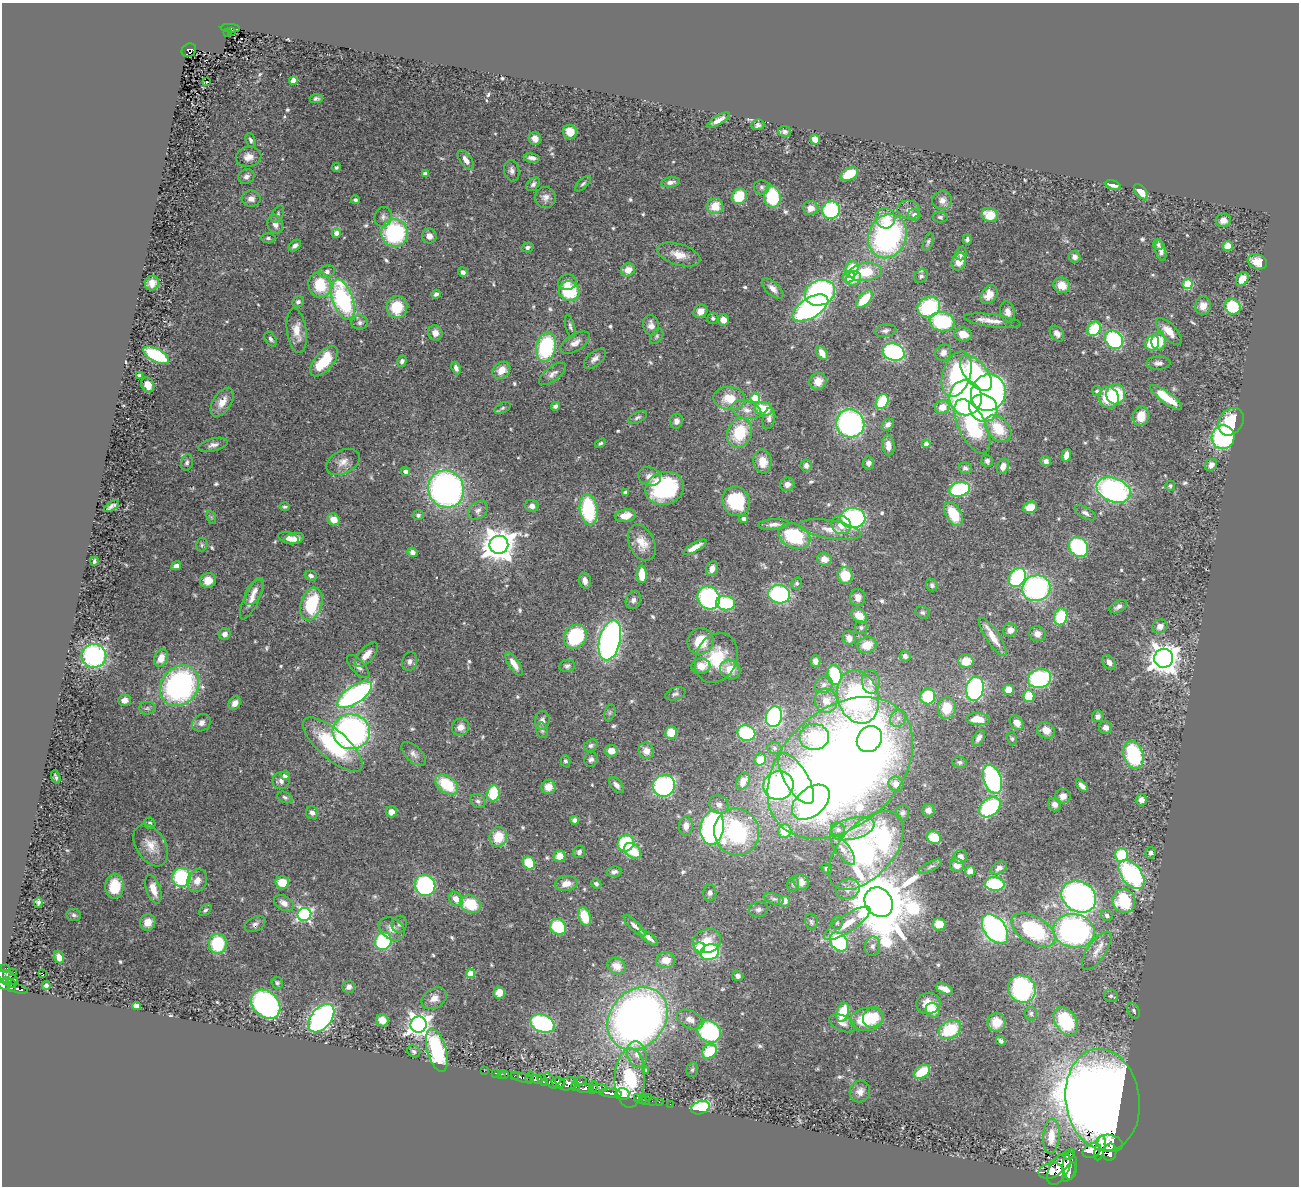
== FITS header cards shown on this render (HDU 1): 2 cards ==
NAXIS1  =                 1297
NAXIS2  =                 1184

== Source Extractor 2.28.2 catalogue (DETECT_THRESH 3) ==
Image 1297 x 1184 px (HDU 1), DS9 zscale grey, 1 PNG px = 1 image px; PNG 1301 x 1188 px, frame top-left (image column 1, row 1184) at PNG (2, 3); each listed source drawn as its Kron ellipse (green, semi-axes under 4 px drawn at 4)
Background 0.718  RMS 0.031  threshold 0.0916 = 3 sigma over >= 5 px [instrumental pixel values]
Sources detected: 591; of the 591, the 500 brightest by FLUX_AUTO listed and drawn (91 fainter detections omitted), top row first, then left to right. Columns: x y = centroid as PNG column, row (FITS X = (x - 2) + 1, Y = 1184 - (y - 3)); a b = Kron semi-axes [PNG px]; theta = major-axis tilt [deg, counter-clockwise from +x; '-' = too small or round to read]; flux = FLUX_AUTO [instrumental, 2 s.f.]
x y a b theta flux
230 28 9 3 -3 82
231 31 3 3 - 21
227 33 3 3 - 24
189 50 8 6 35 120
206 81 3 3 - 19
293 81 4 4 - 46
316 99 7 4 2 4.9
718 120 13 4 31 14
758 125 6 5 - 6.7
570 132 7 6 - 40
785 132 6 5 - 6.7
535 139 6 6 - 14
815 139 5 4 - 17
251 140 7 4 -68 5.4
248 157 13 10 11 20
532 158 8 4 -10 9
466 160 11 5 -56 15
336 167 4 4 - 3.8
512 171 11 7 -79 8.6
425 174 4 4 - 12
849 174 9 6 29 59
246 176 8 7 - 8.5
670 182 9 5 9 8.4
533 184 8 5 46 6.7
583 184 10 4 44 4.8
1113 185 8 4 -17 16
761 187 7 7 - 6.1
1141 192 9 5 -50 31
739 196 8 7 - 62
545 197 10 10 - 12
772 197 11 8 -80 110
251 199 9 8 - 12
355 200 4 4 - 4.4
942 200 10 9 - 13
715 206 8 8 - 39
811 208 8 7 - 17
831 210 9 8 - 180
909 210 11 9 -6 12
278 214 9 5 60 5.4
914 215 6 6 - 10
990 215 8 7 - 44
383 217 10 8 76 8.9
940 217 7 5 -7 4.3
885 218 10 9 - 36
1223 220 7 6 - 12
275 224 10 7 -70 16
336 233 4 4 - 12
395 233 14 13 - 230
429 236 7 7 - 14
887 236 22 18 68 470
268 238 7 5 -1 4.5
967 239 5 4 - 4.7
928 242 9 4 70 4.7
1158 244 5 5 - 4.2
295 246 7 4 42 7.5
1228 246 5 5 - 29
527 247 6 5 - 6.1
1161 250 10 5 -74 12
961 254 6 6 - 6.1
679 255 22 10 -17 30
1075 257 6 5 - 9.3
959 262 9 7 68 25
1257 262 10 7 -22 24
852 269 9 6 72 75
628 270 7 6 - 23
327 272 8 6 17 7.8
463 272 5 4 - 7.7
865 272 16 9 7 67
921 276 7 6 - 5.8
849 277 6 5 - 21
854 278 8 6 51 34
1242 279 7 5 55 26
567 282 9 8 - 13
152 283 7 7 - 17
1187 284 5 5 - 130
320 285 13 11 -75 72
1062 285 8 7 - 28
773 289 13 6 -42 13
569 291 10 9 - 110
820 293 15 12 21 410
436 294 5 4 - 5.8
989 295 10 7 55 21
864 299 11 5 48 74
343 300 21 10 -71 280
298 302 6 5 - 5.1
1203 306 9 8 - 17
1232 306 8 8 - 87
397 307 11 10 - 63
929 307 11 10 - 160
810 308 20 10 31 510
700 311 7 6 - 16
1008 312 10 7 -78 13
713 318 5 5 - 4.1
723 320 6 5 - 21
992 321 29 6 -7 21
942 322 12 9 -7 160
360 323 8 7 - 7.5
651 325 10 8 -76 13
570 327 11 4 -74 5.8
1094 329 7 6 - 88
297 331 22 9 -82 30
885 331 11 6 8 7.2
1169 331 17 7 -47 26
435 333 7 7 - 16
963 334 9 7 -14 25
1057 334 9 6 -52 13
657 336 9 5 57 4.8
271 339 8 5 -56 5.6
1114 340 10 8 -47 240
1159 341 9 7 88 46
575 343 16 8 31 16
1152 343 8 6 59 78
546 347 15 9 76 190
894 352 11 8 -16 340
822 353 7 5 -58 18
943 353 8 7 - 12
156 355 14 6 -28 200
595 359 13 7 40 11
324 361 18 9 50 82
402 361 6 4 70 7
1158 363 12 6 1 8.4
456 368 6 4 -67 7.9
501 370 10 7 40 25
976 373 21 11 -50 210
553 374 16 7 37 12
957 374 23 14 72 190
139 376 4 3 - 8.1
818 381 9 8 - 20
148 385 8 6 -60 25
1097 391 5 5 - 5.4
988 393 18 17 - 630
1116 394 10 9 - 110
1166 397 19 5 -36 56
729 398 16 11 -4 45
755 398 5 5 - 110
965 398 17 16 - 560
1109 398 11 10 - 63
222 402 16 9 57 26
882 402 8 6 57 100
555 406 4 4 - 6.3
942 407 7 6 - 27
502 408 9 5 25 5.2
983 408 14 13 - 230
764 409 9 6 -16 61
746 410 15 8 -16 19
1141 416 10 7 79 34
637 417 10 5 28 6.1
769 418 11 6 79 8.2
676 421 7 6 - 11
1231 422 15 11 56 82
850 423 14 14 - 440
888 425 7 5 41 8.2
972 426 29 13 -63 190
998 429 15 11 -47 64
739 433 15 12 68 90
1223 437 12 11 - 300
600 443 6 4 32 4
926 444 4 4 - 19
213 445 15 6 14 11
888 445 10 6 -81 17
1066 455 6 4 75 17
762 461 12 9 -83 30
987 461 6 5 - 6.3
1046 461 5 5 - 8.4
187 462 8 5 77 5.9
343 462 18 11 28 22
868 463 6 5 - 8.6
806 465 6 5 - 7.5
1211 465 6 5 - 10
1003 466 8 6 69 16
965 468 7 5 -18 5.6
405 471 4 4 - 9.8
650 476 11 9 -18 15
787 484 7 6 - 11
1170 486 5 4 - 3.9
665 488 19 16 17 230
446 489 19 17 -61 750
960 489 11 7 15 160
1114 490 18 12 -21 470
625 492 4 4 - 9
736 501 15 13 -61 120
111 506 8 4 32 7.1
532 506 6 6 - 9.8
285 507 5 4 - 3.8
1030 507 7 5 18 36
478 510 11 8 39 11
589 510 15 9 -82 170
1085 513 11 5 -28 8.1
954 514 13 7 -59 66
418 515 5 5 - 5.7
625 516 10 6 10 28
211 517 7 4 -71 3.9
853 518 12 10 2 310
334 519 6 5 - 29
743 519 4 4 - 7.9
774 524 15 5 3 13
841 525 10 9 - 20
830 529 31 9 -9 34
794 536 16 12 -25 130
288 538 11 5 -17 16
294 539 10 5 12 14
642 543 19 12 -64 33
202 545 7 5 76 4
499 545 9 9 - 3900
695 547 13 4 30 18
1078 547 10 9 - 210
412 552 5 4 - 9.5
824 559 7 6 - 19
94 561 4 3 - 4.6
176 566 5 4 - 11
712 569 8 5 70 14
642 574 9 5 -87 48
845 575 8 7 - 56
311 576 6 5 - 7.3
1017 578 10 8 60 210
208 580 8 7 - 23
585 581 8 5 -75 10
797 583 6 5 - 3.9
932 585 6 5 - 5.3
1036 588 14 13 - 380
254 592 15 7 60 13
779 594 11 9 -12 290
858 597 9 7 -82 14
709 598 12 10 -53 330
251 599 22 7 65 19
633 600 9 7 68 8.7
725 603 9 7 -7 150
311 604 17 10 73 120
1118 607 9 5 29 8.5
922 612 7 6 - 5
859 616 8 6 -37 29
1061 617 8 6 75 110
1160 626 7 6 - 13
861 627 6 6 - 4.3
1010 630 7 6 - 13
225 634 6 5 - 10
1037 634 8 7 - 14
575 637 12 11 - 160
993 637 22 6 -56 34
849 638 7 6 - 14
610 640 20 10 76 780
700 641 13 12 - 57
867 645 9 7 16 37
367 655 15 7 48 20
94 656 12 12 - 350
905 656 5 5 - 7.4
161 658 9 6 67 25
716 658 26 20 65 97
1164 658 9 9 - 2800
409 661 9 7 72 9.2
816 661 6 5 - 12
966 661 7 6 - 40
1109 662 8 5 -54 11
514 664 13 5 -57 21
567 666 8 6 11 6.1
701 666 9 7 6 32
358 667 15 6 -47 12
730 669 10 9 - 37
835 675 10 7 -81 130
1040 679 12 9 15 220
871 682 12 9 -83 15
824 685 9 7 30 9.6
180 686 21 18 52 470
975 689 12 8 82 320
1008 690 5 5 - 42
675 694 10 6 18 6
355 695 20 8 35 500
928 696 8 7 - 81
1029 696 6 5 - 57
858 697 27 20 -73 560
125 700 6 5 - 14
826 701 12 11 - 27
235 703 7 5 50 14
147 708 8 6 -1 5.8
947 708 11 9 84 46
610 713 8 5 70 4.3
1098 716 6 5 - 8.5
774 717 10 8 76 320
898 718 9 7 59 10
978 719 12 6 -3 31
542 720 9 7 84 10
201 723 10 8 35 12
1017 723 8 6 -51 22
460 727 9 8 - 16
1105 728 6 6 - 12
542 730 8 5 -76 4.8
1046 730 9 8 - 21
351 732 18 17 - 650
671 732 6 6 - 41
746 733 9 7 -17 180
814 737 14 13 - 130
978 738 9 5 56 9.8
869 739 14 12 51 200
1012 739 7 5 -74 3.9
333 744 37 14 -41 190
591 745 7 5 31 5.4
774 748 7 5 -18 4.7
611 751 6 6 - 20
646 751 8 7 - 18
414 754 15 8 -44 11
1134 755 14 9 -74 180
591 759 7 7 - 6.9
760 760 6 5 - 45
565 761 6 5 - 4.3
960 762 7 5 -12 5.2
840 768 83 58 43 3200
285 775 5 4 - 13
56 777 7 3 -72 4.3
796 779 29 11 -59 150
992 779 15 8 -71 350
281 781 9 8 - 10
743 781 9 6 64 21
896 784 8 7 - 18
447 785 13 8 -38 85
616 785 9 5 -49 9.5
778 785 15 14 - 440
664 786 11 10 - 340
1082 786 7 4 -47 9.7
548 787 7 7 - 23
493 793 8 6 81 84
1063 796 8 7 - 16
285 797 8 5 -25 4.8
1141 800 6 5 - 13
478 801 8 6 -34 6.6
811 802 22 13 40 480
1055 804 7 6 - 11
719 805 10 8 -36 12
990 807 12 8 40 190
928 810 6 6 - 10
391 812 5 5 - 16
312 813 6 6 - 9.5
902 813 8 7 - 5.8
574 820 4 4 - 6.9
150 823 6 5 - 5.3
686 826 10 7 88 14
712 827 17 11 79 690
852 829 23 10 14 41
838 830 7 6 - 6.9
785 831 7 6 - 47
737 832 23 22 - 250
498 837 10 9 - 55
934 838 7 6 - 51
626 843 8 8 - 130
151 845 23 14 -58 36
843 849 18 7 -54 14
866 850 48 26 47 620
633 851 9 6 -36 70
579 852 6 6 - 5.7
1151 853 6 5 - 5.1
1121 855 7 6 - 100
560 856 6 6 - 31
960 857 7 6 - 11
529 863 7 6 - 67
957 865 7 6 - 17
930 867 12 4 28 5.7
999 868 8 5 27 7.4
826 869 5 5 - 4.4
970 871 5 5 - 16
614 872 7 5 7 7.4
1131 874 17 10 -52 310
181 877 9 9 - 170
197 881 12 9 63 18
801 882 8 7 - 17
282 883 7 6 - 47
566 883 11 7 8 20
596 884 5 4 - 5.4
793 884 7 6 - 4.4
995 884 10 7 -5 120
425 885 10 10 - 230
114 886 12 9 88 57
153 889 15 7 -71 27
848 889 12 9 18 17
710 893 8 6 89 7.4
1079 897 18 15 -32 710
456 899 8 6 -52 21
774 899 10 5 -15 6.2
784 901 6 6 - 19
1124 901 12 11 - 120
38 902 5 4 - 5
879 902 15 13 -51 24000
284 903 11 7 -31 14
470 904 11 8 -22 70
758 909 10 7 12 7.4
205 910 7 5 42 4.3
304 914 7 6 - 460
74 915 7 6 - 5.3
585 916 9 6 -70 59
1107 916 6 5 - 8
148 922 8 7 - 22
811 922 8 6 -74 5.1
837 923 7 5 85 3.9
847 923 27 8 34 44
255 924 11 7 29 8.7
399 924 8 7 - 7.7
939 924 6 6 - 28
635 926 14 4 -44 11
558 927 8 7 - 91
392 929 14 10 -35 19
995 929 17 10 -54 500
1033 930 24 13 -31 200
1074 931 21 17 -11 580
648 938 12 4 -39 12
383 941 9 8 - 170
707 941 14 12 21 33
839 942 10 8 -51 190
218 944 10 9 - 130
873 946 10 7 84 9.9
699 948 5 5 - 88
1097 951 22 9 56 24
710 952 9 8 - 180
59 957 6 5 - 14
666 960 10 7 3 27
617 966 9 8 - 26
5 968 4 3 - 12
14 972 2 2 - 6.6
470 973 4 4 - 51
43 974 4 2 - 39
738 976 5 5 - 6.7
8 977 11 6 -28 340
7 981 5 3 - 160
11 983 4 3 - 68
277 983 6 5 - 4.1
4 984 6 5 - 240
46 985 4 4 - 7.9
12 987 3 3 - 110
349 987 6 6 - 8.2
18 989 10 3 -12 120
944 989 9 5 -23 18
1022 989 14 13 - 330
499 993 6 5 - 28
1111 996 7 6 - 4.3
434 998 13 9 31 17
266 1004 16 12 -44 480
928 1004 12 10 14 27
136 1006 4 4 - 20
933 1010 8 6 -55 42
1134 1011 8 5 -60 4.4
843 1012 10 5 72 71
1031 1013 7 6 - 4.8
873 1017 11 9 43 50
321 1018 16 10 50 510
637 1018 34 27 51 1500
867 1019 16 11 7 96
382 1020 6 6 - 19
690 1020 14 8 -26 19
1066 1021 15 10 -58 170
997 1022 9 9 - 33
542 1023 13 8 -22 270
842 1023 14 7 -24 11
419 1024 8 8 - 1600
950 1030 12 8 30 90
709 1031 12 10 -35 230
1001 1041 5 4 - 6.5
437 1050 22 9 -74 200
414 1051 7 5 -31 5.1
709 1051 8 6 39 79
637 1054 13 9 -75 21
692 1070 7 5 74 4.7
484 1071 3 2 - 4.9
645 1071 4 4 - 14
922 1072 9 5 33 67
495 1073 3 2 - 6.1
501 1074 2 2 - 6.7
505 1075 3 2 - 11
515 1075 4 3 - 29
522 1078 12 4 -13 64
530 1078 6 3 84 120
630 1078 30 15 88 200
536 1079 6 4 -9 460
542 1080 6 3 -54 270
551 1081 9 4 -57 250
580 1081 7 4 9 110
558 1083 7 5 -17 620
568 1084 10 6 18 580
575 1086 5 3 - 180
593 1087 6 3 71 270
584 1088 9 4 0 290
599 1088 8 4 -1 230
860 1091 11 10 - 14
611 1093 11 4 -5 740
622 1094 7 6 - 1400
637 1097 3 2 - 22
648 1097 3 2 - 10
642 1099 2 2 - 8.8
646 1100 2 2 - 13
1103 1100 51 37 -82 6300
652 1101 2 2 - 6.1
659 1102 2 2 - 6.7
670 1104 2 2 - 4.7
700 1108 9 6 17 230
1051 1136 18 8 86 36
1109 1143 13 8 -9 1800
1100 1148 13 5 77 1300
1092 1150 10 7 28 3500
1110 1152 9 6 78 1100
1069 1154 6 4 54 140
1070 1166 14 7 89 1200
1059 1169 17 9 62 1900
1050 1171 12 7 14 1500
1069 1172 10 5 63 930
At the frame edge (FLAGS 8, measured only in part): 1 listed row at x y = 4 984
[91 fainter detections neither listed nor drawn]